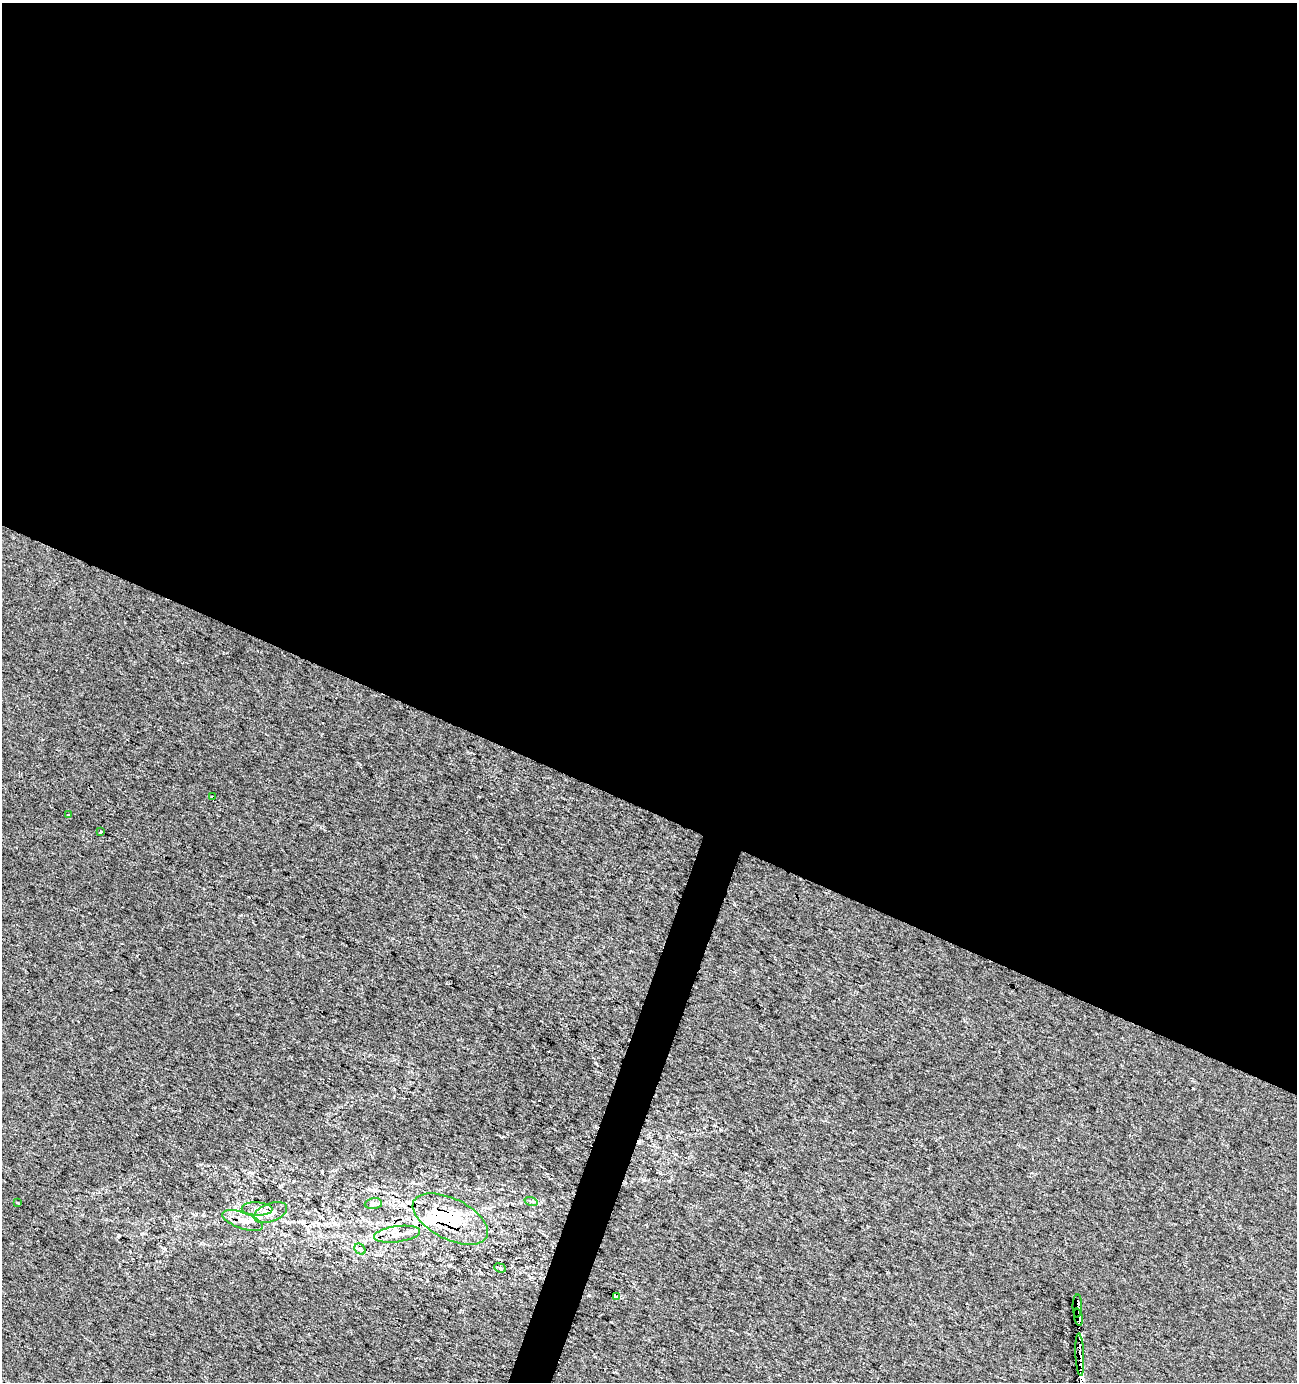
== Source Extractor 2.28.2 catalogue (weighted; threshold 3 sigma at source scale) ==
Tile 3 of 4 x 4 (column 3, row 1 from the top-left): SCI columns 2801-4095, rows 4149-5528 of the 5665 x 5528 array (HDU 1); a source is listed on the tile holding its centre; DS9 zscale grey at full resolution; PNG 1299 x 1384 px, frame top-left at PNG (2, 3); each listed source drawn as its Kron ellipse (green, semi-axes under 4 px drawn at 4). Shown black and unused: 60% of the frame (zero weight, under 2 of 3 exposures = <1% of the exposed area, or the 3 px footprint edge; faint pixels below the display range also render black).
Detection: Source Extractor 2.28.2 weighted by HDU 2 'WHT'; one run over the whole footprint, this tile lists its part. Background 0.0287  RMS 0.0052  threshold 0.0234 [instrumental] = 3 sigma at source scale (4.5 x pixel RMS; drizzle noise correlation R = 1.50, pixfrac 1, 0.0396/0.0396 arcsec/px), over >= 5 px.
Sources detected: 26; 1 inside a brighter object's white glare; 4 cosmic-ray / hot-pixel residue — neither listed nor drawn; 4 inside a brighter listed object's ellipse — not listed separately; the other 17 listed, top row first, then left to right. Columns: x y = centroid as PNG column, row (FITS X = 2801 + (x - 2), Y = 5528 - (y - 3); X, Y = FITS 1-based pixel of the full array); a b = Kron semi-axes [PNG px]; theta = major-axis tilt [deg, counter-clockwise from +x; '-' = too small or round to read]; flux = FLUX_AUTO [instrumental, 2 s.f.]
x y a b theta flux
213 797 3 3 - 2.4
68 815 3 3 - 1.6
101 832 3 3 - 1.1
531 1201 7 4 -18 0.93
18 1203 3 2 - 0.9
373 1204 9 5 6 1.6
257 1209 15 6 -2 3.7
270 1212 17 9 21 5.2
450 1219 41 20 -26 34
242 1221 21 8 -20 5.9
397 1234 23 8 7 5.8
360 1249 6 5 - 1.2
500 1268 6 4 -23 1.2
616 1296 4 4 - 21
1077 1306 11 5 89 39
1078 1317 8 4 -79 98
1080 1355 21 3 -87 34
Overlapping masked pixels (flux is a lower limit): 6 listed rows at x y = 213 797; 450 1219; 616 1296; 1077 1306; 1078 1317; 1080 1355